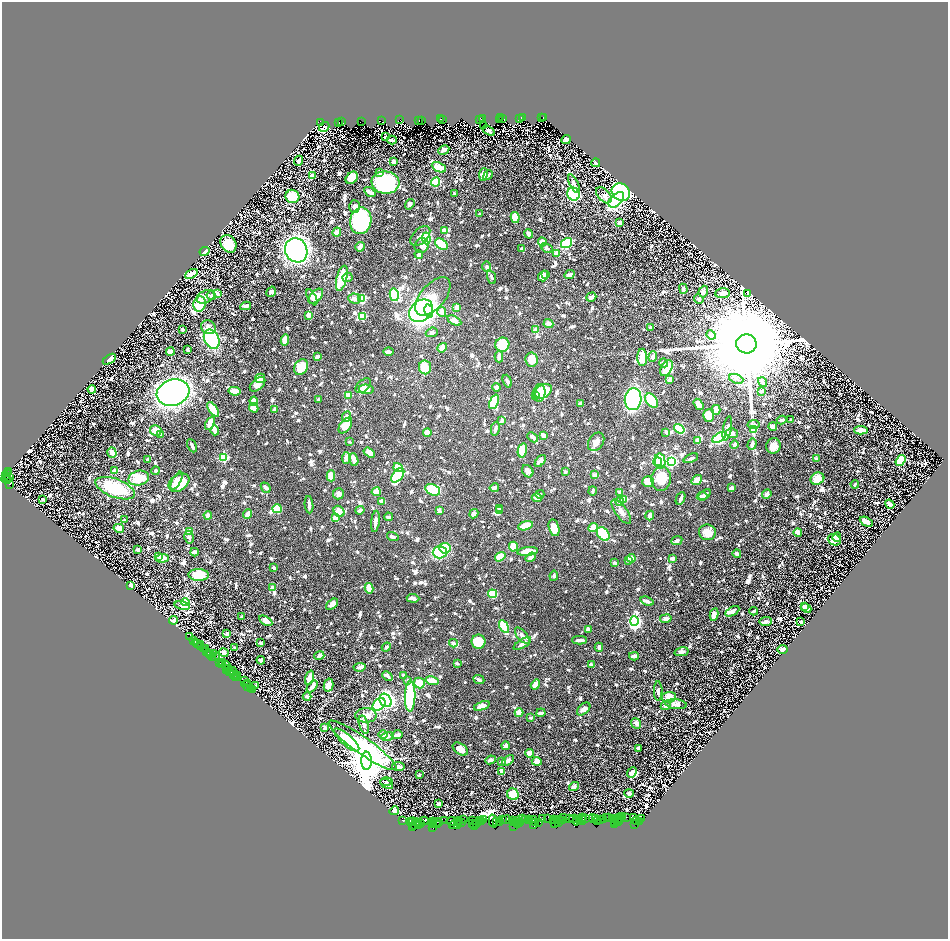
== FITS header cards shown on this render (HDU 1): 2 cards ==
NAXIS1  =                 1892
NAXIS2  =                 1873

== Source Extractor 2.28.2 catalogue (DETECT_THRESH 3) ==
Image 1892 x 1873 px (HDU 1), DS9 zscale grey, zoomed out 1/2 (1 PNG px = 2 x 2 image px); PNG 950 x 941 px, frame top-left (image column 1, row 1873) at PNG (2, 2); each listed source drawn as its Kron ellipse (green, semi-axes under 4 px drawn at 4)
Background 1.36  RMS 0.015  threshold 0.0448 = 3 sigma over >= 5 px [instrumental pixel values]
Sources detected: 1724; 119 cannot appear on this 1/2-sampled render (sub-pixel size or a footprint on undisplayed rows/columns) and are neither listed nor drawn; of the other 1605, the 500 brightest by FLUX_AUTO listed and drawn (1105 fainter detections omitted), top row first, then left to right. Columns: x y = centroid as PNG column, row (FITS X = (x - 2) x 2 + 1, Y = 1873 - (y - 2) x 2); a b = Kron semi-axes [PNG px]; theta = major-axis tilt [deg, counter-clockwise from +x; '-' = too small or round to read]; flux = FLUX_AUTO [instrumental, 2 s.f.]
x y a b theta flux
543 117 3 1 - 170
501 118 2 1 - 160
503 118 2 2 - 240
522 118 4 3 - 520
542 118 3 2 - 120
440 119 2 1 - 68
479 119 3 1 - 190
482 119 3 2 - 230
499 119 2 1 - 230
520 119 2 1 - 230
400 120 2 1 - 46
422 120 3 2 - 200
442 120 3 2 - 190
361 121 3 2 - 200
381 121 3 2 - 170
419 121 2 1 - 210
321 122 4 2 - 190
338 122 2 1 - 240
341 122 3 2 - 260
484 125 2 1 - 9.1
324 127 5 4 - 210
489 131 7 3 -32 17
385 137 3 3 - 9.4
566 139 5 4 - 18
392 140 5 2 - 17
444 150 6 3 28 17
299 161 5 2 - 13
394 162 4 3 - 18
596 163 4 3 - 13
439 167 7 4 -25 58
380 173 2 2 - 20
483 175 6 3 83 54
488 175 5 2 - 9.8
312 176 4 3 - 26
352 178 7 5 47 69
385 182 14 11 -7 500
435 182 5 4 - 150
574 184 10 3 -63 11
370 192 6 2 -36 33
621 192 10 8 -37 670
455 194 3 3 - 14
574 194 6 6 - 380
604 195 9 6 -47 18
292 196 7 6 - 99
616 200 10 5 45 520
410 204 5 4 - 10
355 207 6 5 - 12
480 214 4 2 - 14
515 217 5 4 - 96
361 221 13 10 80 420
620 223 3 3 - 19
444 231 4 3 - 30
337 232 4 3 - 40
528 234 5 4 - 11
420 236 12 7 45 19
426 238 6 4 -83 210
542 242 4 3 - 26
567 243 6 4 35 190
228 244 9 7 -58 110
441 244 7 4 -35 130
422 246 8 7 - 17
360 247 5 3 - 24
547 248 6 3 -30 11
522 249 3 2 - 13
296 250 12 11 - 1000
205 251 5 3 - 31
557 253 4 3 - 30
419 254 4 4 - 9.5
487 266 5 4 - 11
191 274 7 3 29 33
546 274 4 3 - 12
570 274 5 3 - 18
543 276 5 5 - 25
347 277 5 2 - 12
491 277 7 3 -71 9.6
342 278 13 5 76 120
683 289 5 4 - 9.2
703 291 6 5 - 21
271 292 5 4 - 11
217 293 4 2 - 16
723 293 7 5 3 28
748 293 3 2 - 28
394 295 6 4 -77 230
211 296 5 3 - 16
316 296 9 5 45 34
433 296 23 12 50 63
206 297 10 6 26 13
312 297 9 4 -62 22
591 297 5 3 - 19
355 298 6 5 - 19
362 298 4 4 - 84
699 299 5 4 - 12
200 304 7 6 - 110
246 306 5 3 - 16
457 307 3 3 - 24
421 311 13 10 37 1000
429 311 7 4 -77 180
442 312 5 4 - 21
309 315 3 3 - 27
363 316 3 3 - 120
454 321 7 3 -29 55
548 324 5 4 - 17
208 327 7 6 - 15
650 328 3 2 - 11
182 329 3 2 - 10
535 329 4 3 - 21
432 332 6 4 22 9.1
711 335 5 4 - 17
212 339 10 7 -63 290
285 340 5 3 - 51
746 344 10 9 - 160000
502 345 7 7 - 98
442 348 5 4 - 23
187 349 3 2 - 14
170 352 4 3 - 45
388 352 5 3 - 21
317 357 4 3 - 12
499 357 5 3 - 15
642 357 8 5 -89 56
653 357 5 3 - 15
109 359 7 4 33 19
531 360 7 6 - 37
664 363 4 3 - 9.5
301 367 8 6 59 55
425 367 7 6 - 79
666 368 8 5 61 68
260 378 5 4 - 20
736 379 7 4 -21 11
670 380 3 2 - 19
507 381 7 2 -69 9.7
763 382 5 3 - 12
258 384 9 5 41 19
363 386 9 5 43 11
497 387 4 4 - 13
92 389 4 3 - 60
366 389 7 5 -4 31
235 391 6 3 -11 48
543 391 9 6 30 120
761 391 4 3 - 9.6
173 393 17 13 19 1500
539 393 9 6 83 100
349 395 3 3 - 38
535 396 3 2 - 32
319 399 2 2 - 12
633 399 11 8 85 430
254 401 4 3 - 58
651 401 8 5 -50 160
494 402 8 4 67 130
580 404 3 2 - 14
698 404 6 4 -56 29
254 408 5 4 - 35
213 409 8 3 -54 96
274 410 3 2 - 15
716 410 5 3 - 40
709 415 6 5 - 46
346 417 5 4 - 13
782 420 5 2 - 15
791 420 3 2 - 11
502 421 4 3 - 10
210 423 7 4 64 41
345 425 9 5 54 55
754 425 6 4 11 12
773 426 4 3 - 23
727 428 12 3 79 21
495 429 7 3 78 15
679 429 5 3 - 180
156 430 6 5 - 43
215 430 5 3 - 17
754 430 4 3 - 54
861 430 7 3 -3 58
666 432 3 2 - 16
427 433 4 4 - 38
732 433 6 5 - 19
161 435 3 2 - 31
543 435 4 3 - 20
532 437 6 3 -44 13
719 437 8 4 31 480
698 440 4 4 - 22
349 442 2 2 - 12
596 442 10 7 55 21
752 444 6 4 72 13
735 445 4 3 - 11
192 446 7 2 -65 15
773 446 8 7 - 32
522 450 7 4 77 77
112 452 5 4 - 25
369 452 6 4 -34 18
224 457 3 3 - 280
346 458 6 4 86 21
691 458 8 3 24 11
147 459 3 2 - 15
354 459 6 3 -71 32
817 459 3 2 - 18
540 461 7 4 50 14
660 461 7 5 -78 140
671 461 4 4 - 540
901 461 6 4 54 130
657 462 4 4 - 76
398 468 5 3 - 68
115 471 4 2 - 51
156 471 4 3 - 9.7
528 471 6 5 - 18
8 472 2 1 - 69
565 472 3 2 - 12
8 473 3 2 - 150
6 475 2 2 - 260
398 475 8 5 52 160
595 475 4 3 - 14
331 476 5 4 - 46
6 478 5 2 - 530
9 478 3 1 - 100
139 478 10 7 13 77
661 479 12 10 83 73
817 479 7 6 - 58
7 480 3 2 - 170
697 480 5 2 - 58
176 481 10 4 61 54
648 481 6 5 - 45
179 483 11 8 35 110
10 484 3 2 - 740
855 484 4 2 - 11
115 488 20 9 -21 170
266 488 5 4 - 10
494 488 5 3 - 18
731 488 4 3 - 18
433 490 7 5 -25 140
593 491 4 2 - 9.8
376 492 5 3 - 46
620 492 3 3 - 9.7
338 494 5 5 - 13
540 494 4 3 - 9.1
767 494 5 4 - 14
705 495 7 4 35 12
702 496 5 3 - 9.8
537 498 5 3 - 19
680 498 6 2 64 14
624 499 4 3 - 26
43 500 4 2 - 10
382 501 4 4 - 20
620 502 5 3 - 17
890 504 5 3 - 11
309 505 9 2 -85 15
500 508 3 2 - 11
277 509 5 4 - 89
360 510 5 2 - 15
499 510 3 3 - 12
339 511 6 5 - 30
439 511 4 3 - 12
621 512 14 6 -54 16
248 514 5 3 - 24
474 514 5 4 - 13
208 515 4 4 - 14
650 516 5 3 - 24
388 517 4 2 - 12
335 518 3 3 - 51
125 520 3 2 - 9
375 521 11 3 83 16
866 522 7 4 -29 35
525 526 7 4 17 75
119 528 5 3 - 26
554 528 8 5 -75 36
593 528 5 3 - 44
190 532 2 2 - 85
707 532 8 8 - 31
798 533 4 3 - 10
603 534 7 5 -50 140
189 537 6 4 -76 9.2
393 537 6 3 -18 9
837 537 5 3 - 13
677 540 5 3 - 12
834 540 7 5 -22 35
513 547 5 4 - 77
445 548 5 5 - 120
138 550 3 2 - 12
528 551 10 4 6 76
195 552 4 3 - 18
440 552 7 6 - 130
737 554 4 3 - 12
158 556 3 2 - 18
500 557 6 4 36 82
531 557 5 3 - 19
162 558 6 4 6 33
631 558 4 2 - 70
673 558 3 2 - 21
628 560 3 2 - 10
615 563 4 2 - 13
274 568 3 3 - 9.1
199 575 10 6 -2 79
554 576 5 3 - 9.7
131 585 3 3 - 51
272 587 3 3 - 16
369 588 5 3 - 67
492 594 4 4 - 130
413 598 6 3 -3 25
647 601 7 3 -20 16
185 602 4 4 - 69
332 604 7 4 39 19
182 606 8 4 -12 27
804 606 4 3 - 15
806 608 5 4 - 30
732 611 8 4 30 16
753 611 4 2 - 12
714 614 6 4 77 18
242 617 3 2 - 9.7
666 618 6 4 10 14
174 620 4 3 - 16
266 621 7 4 -32 27
634 621 5 4 - 600
766 621 6 4 2 10
801 622 3 3 - 16
504 626 7 4 -61 83
588 629 4 3 - 12
227 634 3 3 - 14
522 636 10 4 -50 15
189 637 2 1 - 19
580 640 7 3 0 19
194 641 2 2 - 55
196 642 2 1 - 22
479 642 7 7 - 83
260 643 3 2 - 9.8
453 643 4 3 - 9.8
197 644 2 1 - 140
522 644 10 3 33 29
200 645 2 1 - 32
201 646 3 2 - 54
235 647 2 2 - 11
386 647 5 3 - 9.2
599 647 4 4 - 15
203 649 3 2 - 160
205 649 2 2 - 90
783 649 5 3 - 19
206 652 3 2 - 99
681 652 7 4 13 12
208 653 2 1 - 93
213 653 2 1 - 260
224 653 5 3 - 16
210 654 4 2 - 310
319 656 5 3 - 17
634 656 5 3 - 14
213 657 3 1 - 79
215 657 3 1 - 120
261 660 4 3 - 10
220 663 2 2 - 200
222 663 3 2 - 250
457 663 2 2 - 11
221 664 2 1 - 150
591 664 3 2 - 16
225 665 3 2 - 72
227 666 3 1 - 180
360 667 6 3 7 9.1
229 668 2 1 - 58
227 669 3 1 - 240
230 671 2 2 - 150
233 671 4 2 - 410
231 672 2 1 - 160
234 674 3 1 - 200
403 675 4 3 - 9.2
236 676 5 1 - 66
238 676 2 1 - 54
387 676 6 3 -44 16
310 678 7 3 73 48
408 680 3 3 - 9.2
479 680 6 3 -25 11
244 681 2 1 - 170
432 681 6 3 -14 46
419 683 5 5 - 110
247 684 2 1 - 22
256 685 2 2 - 12
328 685 6 4 78 21
535 685 5 3 - 38
247 686 6 2 -39 150
312 686 7 3 48 26
250 689 2 1 - 84
252 690 3 1 - 190
658 691 9 4 89 13
410 696 15 5 89 230
307 697 4 3 - 16
669 697 7 5 3 63
386 700 7 5 -56 1000
379 704 7 5 40 370
676 704 11 5 -6 23
482 706 8 3 21 22
666 706 5 4 - 13
584 709 8 5 43 13
519 713 4 4 - 33
541 713 4 2 - 12
366 715 11 7 -1 26
530 717 2 2 - 12
636 723 5 4 - 16
364 724 9 4 -73 12
325 728 3 3 - 16
383 734 5 3 - 14
397 735 5 3 - 13
388 736 6 3 17 11
347 740 16 5 -42 380
362 745 41 8 -35 540
505 746 4 3 - 23
638 748 3 3 - 11
460 749 8 5 -35 34
529 753 4 3 - 19
491 760 5 3 - 12
367 761 9 5 89 19000
502 761 3 3 - 11
508 761 7 4 39 10
537 761 5 4 - 27
398 767 6 4 -9 11
502 772 4 3 - 36
632 772 6 4 50 15
419 775 2 2 - 19
386 782 6 3 4 11
387 784 7 3 -29 10
574 787 5 4 - 13
629 793 5 3 - 11
513 794 6 5 - 110
439 804 3 2 - 10
394 811 5 4 - 21
623 817 2 1 - 140
626 817 3 1 - 86
548 818 4 2 - 17
563 818 2 1 - 51
583 818 2 1 - 97
586 818 4 2 - 120
593 818 4 3 - 170
595 818 2 1 - 120
606 818 2 1 - 110
609 818 3 2 - 72
614 818 4 3 - 340
620 818 2 1 - 100
633 818 3 2 - 130
483 819 4 1 - 71
502 819 3 1 - 120
522 819 4 2 - 83
525 819 3 1 - 120
528 819 3 1 - 14
543 819 3 2 - 140
553 819 3 2 - 330
560 819 2 2 - 120
569 819 2 1 - 83
574 819 5 3 - 480
601 819 3 2 - 140
604 819 3 2 - 28
617 819 6 2 69 220
641 819 3 3 - 280
402 820 2 1 - 60
464 820 2 1 - 58
506 820 5 2 - 83
513 820 3 2 - 250
533 820 3 3 - 200
562 820 2 2 - 110
410 821 2 1 - 100
423 821 5 2 - 56
445 821 2 1 - 54
452 821 5 3 - 430
473 821 4 2 - 370
479 821 2 1 - 65
493 821 7 3 -77 340
518 821 3 2 - 190
557 821 2 1 - 36
577 821 5 2 - 44
580 821 4 1 - 120
582 821 4 3 - 150
597 821 4 2 - 190
615 821 2 1 - 73
619 821 2 1 - 51
636 821 4 2 - 79
639 821 2 1 - 43
413 822 4 2 - 550
418 822 2 1 - 120
432 822 3 2 - 180
459 822 3 2 - 230
481 822 2 1 - 130
497 822 4 1 - 210
499 822 3 1 - 160
520 822 2 1 - 72
555 822 5 2 - 110
559 822 2 1 - 52
421 823 3 1 - 210
436 823 5 3 - 480
439 823 3 2 - 260
456 823 7 2 41 390
461 823 3 2 - 93
476 823 2 2 - 64
514 823 3 2 - 140
516 823 3 2 - 93
518 823 2 1 - 21
535 823 3 2 - 61
539 823 3 1 - 51
415 824 6 3 70 530
419 824 2 2 - 90
432 824 2 1 - 22
457 824 2 1 - 64
473 824 2 2 - 81
635 824 2 1 - 25
437 825 2 1 - 83
475 825 3 1 - 92
614 825 2 2 - 35
514 826 2 1 - 10
534 826 2 1 - 27
413 828 2 2 - 440
433 828 3 2 - 23
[1105 fainter detections neither listed nor drawn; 119 sub-pixel or undisplayed-footprint detections neither listed nor drawn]